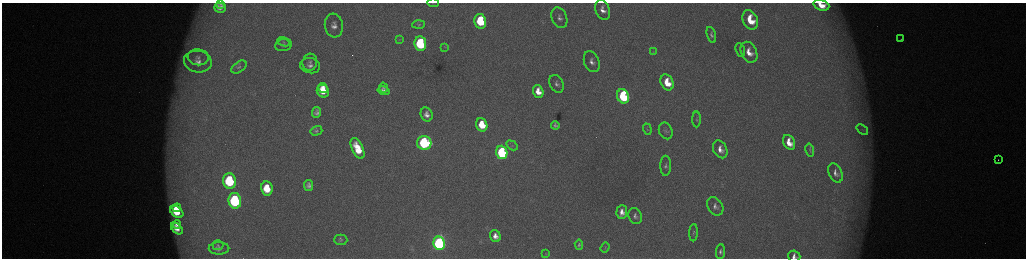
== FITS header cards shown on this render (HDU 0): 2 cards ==
NAXIS1  =                 2048 /fastest changing axis
NAXIS2  =                  512 /next to fastest changing axis

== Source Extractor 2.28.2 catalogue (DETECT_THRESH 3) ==
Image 2048 x 512 px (HDU 0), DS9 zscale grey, zoomed out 1/2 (1 PNG px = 2 x 2 image px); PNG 1028 x 260 px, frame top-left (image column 1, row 511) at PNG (2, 3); each listed source drawn as its Kron ellipse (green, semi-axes under 4 px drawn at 4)
Background 173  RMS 2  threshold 5.86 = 3 sigma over >= 5 px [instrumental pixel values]
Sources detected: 81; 6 cannot appear on this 1/2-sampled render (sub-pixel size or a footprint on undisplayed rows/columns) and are neither listed nor drawn; the other 75 listed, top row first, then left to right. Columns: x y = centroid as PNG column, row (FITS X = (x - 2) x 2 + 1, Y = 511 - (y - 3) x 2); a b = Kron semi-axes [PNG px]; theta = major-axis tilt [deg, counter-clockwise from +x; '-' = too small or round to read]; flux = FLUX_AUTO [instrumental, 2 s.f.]
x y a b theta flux
433 3 6 2 -2 230
221 4 4 2 - 630
821 5 8 5 -19 6500
220 8 6 5 - 2500
603 10 10 7 -70 3400
559 18 11 7 -66 2300
750 20 10 7 -65 13000
480 21 7 6 - 23000
334 25 12 9 -82 3900
419 25 6 4 2 630
711 35 8 4 -73 1200
399 39 4 2 - 230
901 39 2 2 - 260
283 42 6 3 -23 650
420 44 7 6 - 37000
283 45 8 6 13 1400
445 47 4 3 - 310
740 50 7 3 -69 640
653 52 3 2 - 250
749 52 11 7 -63 5100
198 57 10 8 -7 2900
198 62 14 10 -12 5700
310 62 8 7 - 1800
592 62 11 7 -70 2800
310 66 10 7 -11 2600
239 67 9 5 36 1200
667 82 8 6 -66 10000
557 84 9 7 -64 1900
323 88 5 3 - 2800
383 88 5 4 - 790
323 91 6 6 - 8900
383 91 6 4 -14 1900
538 91 6 5 - 5300
623 96 7 5 -70 42000
317 112 5 4 - 1300
427 114 7 6 - 2600
697 119 8 4 89 760
482 125 7 5 -71 12000
555 125 4 3 - 910
647 129 6 3 -72 540
862 130 6 2 -40 560
316 131 6 4 15 820
666 131 8 6 -66 1500
789 142 8 5 -63 6700
424 143 7 7 - 60000
512 145 6 4 -31 800
358 148 11 5 -65 11000
720 149 9 6 -62 3600
810 150 7 3 -76 610
502 152 7 5 -72 52000
998 160 2 1 - 410
666 166 10 5 90 1500
836 173 10 6 -68 2500
230 181 8 6 -80 36000
309 185 5 4 - 1500
267 188 7 5 -81 11000
235 201 8 6 -80 62000
715 206 10 7 -56 2200
177 208 4 3 - 4100
177 212 7 5 -38 10000
622 212 7 5 87 3300
635 216 8 6 -64 1600
177 224 4 3 - 1600
177 229 7 4 -44 4000
693 233 8 4 88 940
495 236 6 5 - 3100
341 240 7 5 0 860
439 243 7 5 -79 130000
218 245 5 4 - 690
579 245 5 4 - 940
605 247 5 2 - 280
219 248 10 6 1 1600
720 252 7 4 86 1300
546 254 3 2 - 200
794 256 6 5 - 2200
At the frame edge (FLAGS 8, measured only in part): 3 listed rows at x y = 433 3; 821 5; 794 256
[6 sub-pixel or undisplayed-footprint detections neither listed nor drawn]